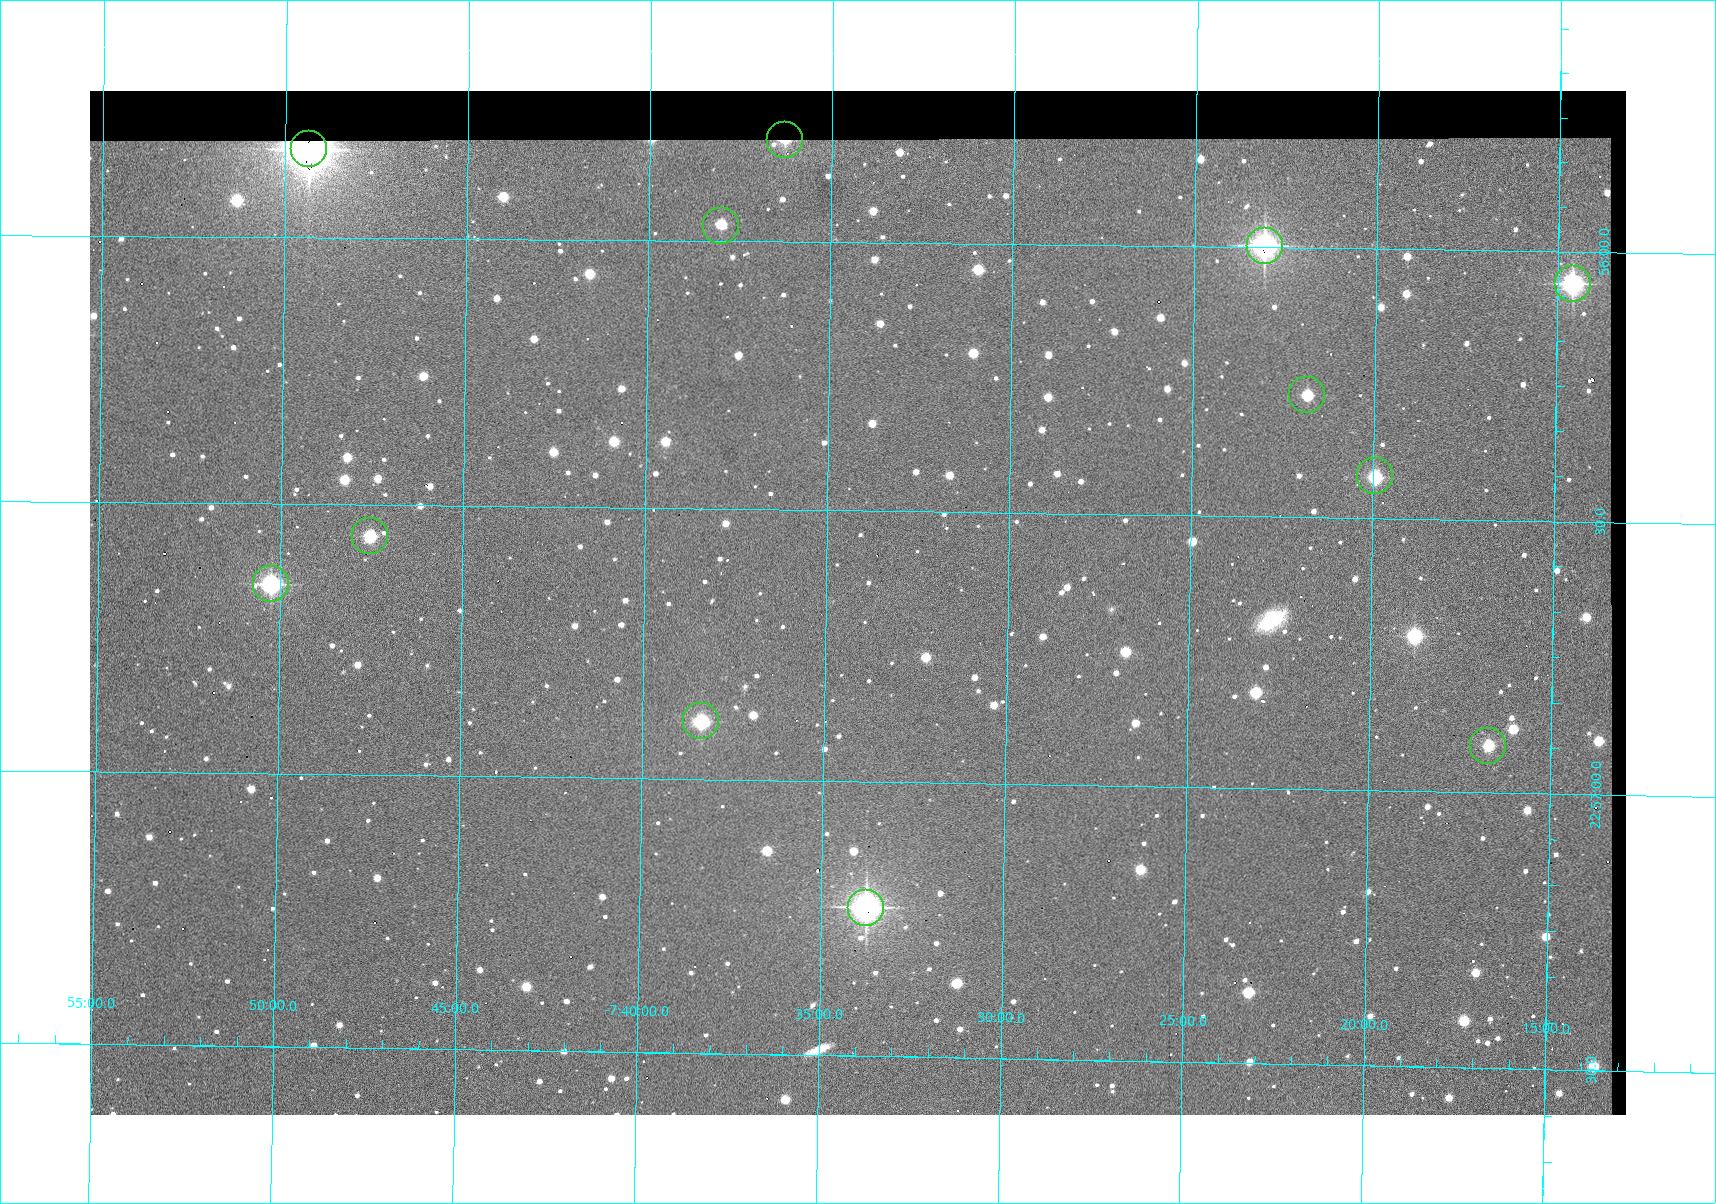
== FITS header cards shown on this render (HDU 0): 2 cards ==
NAXIS1  =                 1536 /fastest changing axis
NAXIS2  =                 1024 /next to fastest changing axis

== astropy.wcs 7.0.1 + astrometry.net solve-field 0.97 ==
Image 1536 x 1024 px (HDU 0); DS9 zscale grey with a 90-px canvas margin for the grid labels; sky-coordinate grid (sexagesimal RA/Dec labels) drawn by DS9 from the SOLVED WCS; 12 Tycho-2 reference stars matched to detected sources circled (green)
Header WCS: none
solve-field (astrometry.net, Tycho-2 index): SOLVED blind (the file carries no WCS)
Solved WCS: RA---TAN-SIP/DEC--TAN-SIP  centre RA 22:56:40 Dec -07:34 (344.17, -7.57 deg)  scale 1.65 arcsec/px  FOV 42.2' x 28.1'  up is -91 deg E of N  parity flipped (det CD > 0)
(file carries no celestial WCS; the grid is the blind solution)
Tycho-2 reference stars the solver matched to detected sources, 12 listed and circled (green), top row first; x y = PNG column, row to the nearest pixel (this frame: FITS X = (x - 90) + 1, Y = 1024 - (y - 91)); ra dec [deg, ICRS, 3 dp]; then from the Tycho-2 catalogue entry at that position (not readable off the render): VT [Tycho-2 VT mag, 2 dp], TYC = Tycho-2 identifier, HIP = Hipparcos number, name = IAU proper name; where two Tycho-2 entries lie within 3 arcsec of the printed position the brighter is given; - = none
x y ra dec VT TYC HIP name
785 140 343.952 -7.605 11.45 5813-60-1 - -
309 149 343.958 -7.823 8.08 5813-175-1 113231 -
721 226 343.993 -7.634 12.58 5813-64-1 - -
1265 246 343.999 -7.385 9.60 5241-730-1 - -
1573 284 344.015 -7.243 10.16 5241-846-1 - -
1307 395 344.068 -7.364 12.32 5241-801-1 - -
1375 476 344.106 -7.332 11.78 5241-786-1 - -
370 536 344.140 -7.792 11.90 5813-158-1 - -
271 584 344.162 -7.837 10.55 5813-181-1 - -
701 721 344.223 -7.639 11.18 5813-80-1 - -
1488 746 344.229 -7.279 12.18 5241-862-1 - -
866 908 344.307 -7.563 9.30 5813-35-1 - -